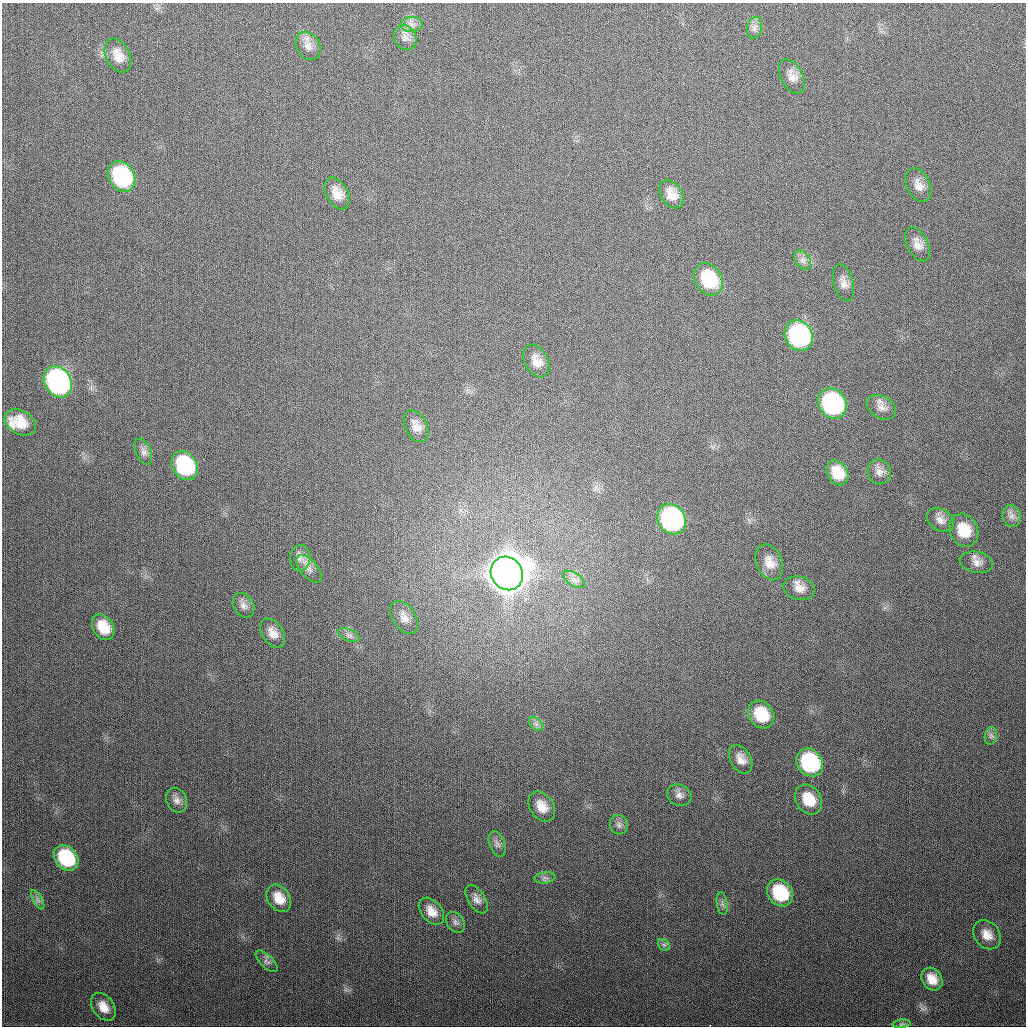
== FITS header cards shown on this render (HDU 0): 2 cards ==
NAXIS1  =                 1024
NAXIS2  =                 1024

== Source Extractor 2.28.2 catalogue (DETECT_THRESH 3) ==
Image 1024 x 1024 px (HDU 0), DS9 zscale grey, 1 PNG px = 1 image px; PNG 1028 x 1028 px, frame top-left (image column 1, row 1024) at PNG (2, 3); each listed source drawn as its Kron ellipse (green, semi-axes under 4 px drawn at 4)
Background 319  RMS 12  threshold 37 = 3 sigma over >= 5 px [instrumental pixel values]
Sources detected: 67; all 67 listed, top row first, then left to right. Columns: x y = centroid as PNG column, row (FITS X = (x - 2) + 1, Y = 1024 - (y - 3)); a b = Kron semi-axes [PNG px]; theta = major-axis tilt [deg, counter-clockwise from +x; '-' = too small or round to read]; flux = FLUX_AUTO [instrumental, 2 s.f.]
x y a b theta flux
412 24 11 7 6 4.6e+03
754 28 11 7 78 3.8e+03
405 38 13 11 -60 5.6e+03
308 46 15 11 -58 6.9e+03
118 56 18 12 -64 1.1e+04
792 76 18 11 -61 7.3e+03
122 176 16 12 -60 9.6e+04
918 185 18 11 -65 7.9e+03
337 193 17 10 -62 1.0e+04
671 194 15 10 -58 9.5e+03
917 244 18 10 -63 7.5e+03
802 260 11 7 -53 3.8e+03
709 279 17 13 -59 4.0e+04
844 283 19 9 -75 6.8e+03
799 336 16 13 -61 1.6e+05
536 361 17 11 -61 9.3e+03
58 382 16 13 -58 2.8e+05
832 404 16 13 -57 1.5e+05
881 407 16 11 -28 6.5e+03
20 422 17 12 -31 1.6e+04
416 426 17 11 -64 7.9e+03
143 452 14 7 -67 4.3e+03
185 465 15 12 -57 7.9e+04
879 472 13 11 -65 5.7e+03
838 473 13 10 -58 1.6e+04
1012 516 11 9 -75 4.7e+03
672 519 16 13 -57 2.0e+05
940 520 15 10 -33 6.6e+03
964 530 17 14 -63 2.3e+04
300 558 13 10 88 5.7e+03
769 562 19 13 -68 1.1e+04
976 562 17 10 -11 6.9e+03
309 569 17 8 -49 6.2e+03
507 573 17 15 -55 4.3e+06
574 579 12 6 -34 4.5e+03
799 588 16 11 -13 8.5e+03
243 605 13 10 -58 5.4e+03
404 618 18 11 -58 7.9e+03
103 627 14 10 -58 1.7e+04
273 633 16 10 -57 8.3e+03
349 635 11 6 -24 3.6e+03
761 715 15 12 -53 2.7e+04
536 724 8 5 -45 2.8e+03
991 736 9 6 82 2.8e+03
741 759 15 10 -60 7.6e+03
810 762 15 12 -52 8.9e+04
679 795 12 10 -22 5.1e+03
808 799 16 12 -57 2.0e+04
177 800 13 10 -67 5.3e+03
542 806 16 11 -55 1.2e+04
619 825 10 9 - 3.7e+03
497 844 13 7 -69 3.9e+03
66 858 14 11 -51 5.6e+04
545 878 10 5 7 2.7e+03
780 893 14 12 -49 4.7e+04
279 898 15 11 -55 1.2e+04
476 899 16 8 -58 5.2e+03
38 900 11 4 -60 2.6e+03
722 904 11 5 -82 2.6e+03
431 911 15 10 -50 9.4e+03
455 922 11 8 -52 3.5e+03
987 935 16 12 -49 1.0e+04
664 945 7 5 -44 1.8e+03
267 961 14 6 -44 3.1e+03
932 979 12 10 -54 1.1e+04
103 1007 15 10 -53 1.1e+04
902 1024 9 3 5 1.4e+03